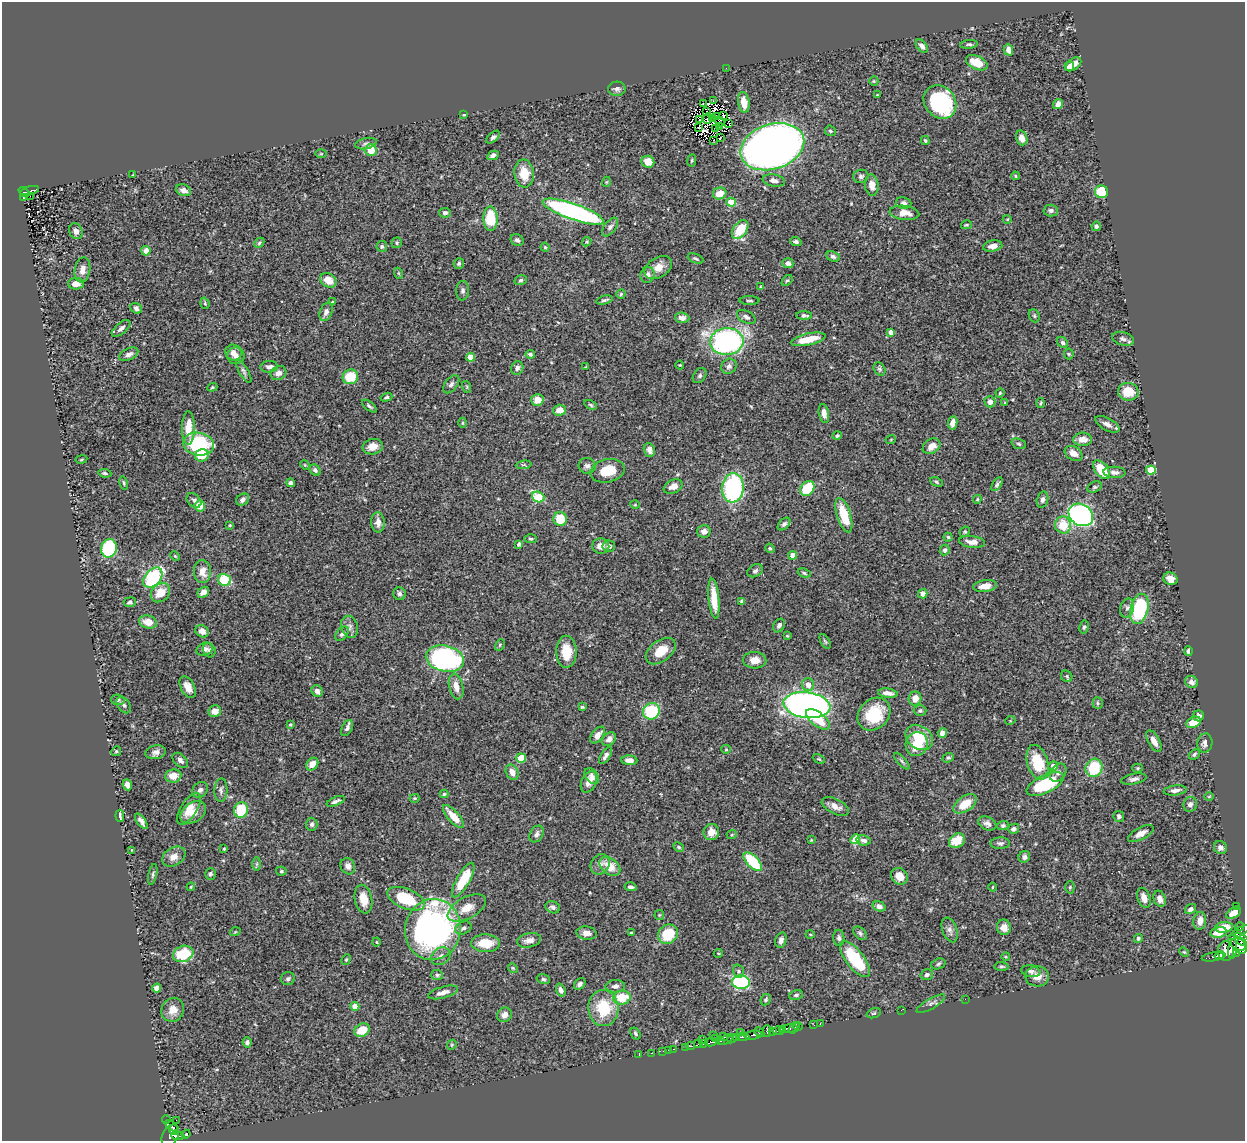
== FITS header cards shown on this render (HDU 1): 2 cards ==
NAXIS1  =                 1243
NAXIS2  =                 1139

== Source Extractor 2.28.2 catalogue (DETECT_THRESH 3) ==
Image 1243 x 1139 px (HDU 1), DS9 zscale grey, 1 PNG px = 1 image px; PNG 1247 x 1143 px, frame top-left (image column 1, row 1139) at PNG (2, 2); each listed source drawn as its Kron ellipse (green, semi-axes under 4 px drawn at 4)
Background 0.438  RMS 0.022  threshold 0.0672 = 3 sigma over >= 5 px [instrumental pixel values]
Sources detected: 451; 3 with non-positive FLUX_AUTO (blend fragments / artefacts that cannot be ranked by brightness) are neither listed nor drawn; the other 448 listed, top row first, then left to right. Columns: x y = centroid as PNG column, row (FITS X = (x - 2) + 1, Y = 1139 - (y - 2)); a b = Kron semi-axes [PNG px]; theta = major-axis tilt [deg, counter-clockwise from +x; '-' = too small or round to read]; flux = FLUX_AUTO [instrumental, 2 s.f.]
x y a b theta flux
969 44 9 4 7 3
922 46 7 5 -51 6.7
1008 50 6 4 -73 8.5
977 63 11 6 -24 25
1073 64 9 5 38 13
1069 66 5 4 - 7.3
726 68 2 2 - 32
874 81 5 4 - 1.6
617 89 9 7 4 5.3
877 95 3 2 - 0.9
713 101 2 2 - 2.6
744 102 10 5 -81 22
940 102 18 15 -49 150
703 104 4 2 - 1.3
1058 104 5 4 - 6.8
707 112 2 2 - 0.76
464 115 3 3 - 1.4
716 116 4 2 - 0.14
723 116 4 3 - 2.2
707 119 5 3 - 1
713 119 3 2 - 2
700 120 2 2 - 0.043
720 121 5 2 - 1.6
729 123 2 2 - 0.46
720 126 2 2 - 1.4
699 128 3 2 - 0.94
715 128 3 2 - 0.78
830 131 5 5 - 2.6
493 137 8 4 41 3.9
720 138 3 2 - 0.74
1022 138 7 5 -72 9.4
713 140 2 2 - 0.55
925 140 4 3 - 1.8
366 143 11 5 13 4.3
772 147 33 22 18 1100
371 150 6 5 - 24
321 154 6 3 1 1.5
493 155 6 4 27 5.7
692 160 6 4 82 1.9
648 162 6 6 - 18
524 173 14 10 -83 28
133 175 3 2 - 1.2
861 176 7 6 - 4
1015 176 4 3 - 1.8
774 181 11 6 -10 7.1
606 182 5 3 - 1.3
872 185 10 7 -82 12
184 190 8 5 -19 7.7
30 191 10 3 14 60
24 192 6 4 -42 60
1101 192 6 6 - 74
720 193 7 6 - 21
30 196 2 2 - 2.1
23 198 3 3 - 10
731 202 4 4 - 40
904 203 8 6 -8 4.6
1051 210 7 6 - 4.6
573 212 32 8 -19 380
445 213 6 5 - 4.7
904 213 15 7 -7 15
490 219 12 7 -87 54
1007 219 4 3 - 1.2
966 225 5 4 - 1.9
1096 226 4 4 - 3.5
610 227 11 6 53 5
740 229 10 6 54 41
76 231 8 6 -64 8.4
517 240 7 5 -31 4.7
587 242 5 4 - 2
796 242 6 4 -19 3.8
259 243 6 4 46 2.4
397 243 5 5 - 2.6
382 246 5 5 - 2.7
993 246 10 5 10 9.4
545 247 4 4 - 2
146 251 5 4 - 10
833 256 7 5 -23 3.6
695 258 8 4 -23 2.8
459 263 5 5 - 3.1
788 263 5 4 - 5.2
658 267 15 10 31 16
82 270 13 7 80 11
398 273 5 3 - 1.5
648 275 8 7 - 7.5
328 280 8 6 -33 20
521 280 6 5 - 2.7
787 280 6 4 42 2
76 284 8 6 1 14
761 287 4 3 - 1.6
463 291 10 6 85 4.2
621 294 4 4 - 2
604 300 8 3 14 3.2
749 301 10 3 0 2.2
333 302 4 3 - 1.7
205 303 6 4 -71 2.1
136 308 6 5 - 4.6
326 312 9 6 68 5.9
804 315 8 4 -2 3.9
1034 316 7 5 -69 2.8
746 317 10 6 -28 5.3
682 318 7 5 -5 7.2
121 328 11 5 40 6.1
891 332 4 4 - 6
808 339 18 5 12 36
1123 339 11 6 -15 5.4
727 341 17 13 5 320
1063 343 6 5 - 3.2
233 353 8 8 - 9.5
129 354 10 6 26 6
530 354 5 4 - 3.3
1069 354 5 5 - 1.9
236 356 8 8 - 9.6
470 357 4 4 - 23
680 365 4 4 - 1.5
729 366 8 7 - 5.7
269 367 8 6 5 6.3
586 367 3 2 - 1.5
517 368 7 6 - 5.1
880 369 7 5 -56 2.9
244 371 13 4 -60 4.5
278 373 8 7 - 7.7
700 376 8 6 53 3.5
350 377 8 7 - 41
451 384 10 6 52 4.7
212 387 5 4 - 1.8
467 387 6 4 -73 1.9
1128 392 10 9 - 29
1000 393 5 4 - 1.6
386 397 6 4 18 2.4
537 400 6 6 - 14
990 402 6 5 - 7.6
1005 403 4 3 - 1.8
1040 403 5 3 - 1.6
591 405 6 3 -28 2
369 406 9 3 -38 2.9
559 410 6 5 - 15
824 413 10 5 -79 9.4
463 423 5 3 - 1.8
953 423 7 4 82 8.7
1107 424 13 6 -29 8.1
188 428 17 6 90 27
837 436 5 4 - 2.9
891 439 5 3 - 1.2
1083 439 9 6 0 12
198 444 15 11 -8 130
1019 444 7 5 -20 2.6
932 446 9 7 33 12
373 447 10 7 12 12
649 450 7 5 -71 6.8
1074 453 9 6 -31 12
202 455 7 6 - 30
81 459 6 3 9 1.6
305 465 5 4 - 1.5
524 465 8 3 5 2.1
587 466 8 8 - 5.4
315 470 6 4 -46 3
1101 470 11 6 -52 46
1151 470 5 4 - 62
608 471 17 11 13 34
1114 472 11 5 -3 6.9
105 473 6 3 -7 2.7
936 482 6 4 -28 2.5
124 483 7 4 -77 2.2
291 483 4 4 - 3.5
997 484 8 4 57 3
673 486 10 6 24 12
1095 487 8 5 26 2.7
733 488 15 10 84 200
807 488 8 6 51 62
538 497 6 5 - 86
977 499 4 4 - 1.6
194 500 8 6 -44 3.7
243 500 7 5 36 5
1042 500 8 5 75 5
635 505 5 3 - 1.2
200 506 5 5 - 19
844 515 18 7 -73 46
1081 515 13 10 -35 450
560 519 7 6 - 37
378 522 10 6 -87 8.7
784 524 7 5 44 3.8
230 525 4 3 - 1.5
1063 525 8 8 - 33
704 531 7 6 - 7.8
965 532 5 4 - 2.1
948 537 4 4 - 2.1
530 539 6 4 -2 2.4
972 542 13 6 -6 11
519 544 4 4 - 4.4
601 546 8 7 - 11
609 546 6 5 - 4.7
109 548 9 7 77 130
770 548 5 4 - 2
945 550 5 5 - 3.9
793 555 4 4 - 15
175 556 5 3 - 1.5
202 571 11 8 -88 15
755 571 8 6 27 3.8
804 573 7 4 -22 2.4
153 578 11 7 48 130
1170 579 7 6 - 10
224 580 6 6 - 61
985 586 12 6 8 15
203 592 6 5 - 8.1
160 593 11 8 44 27
399 594 6 6 - 4.4
923 594 5 4 - 7.8
714 599 20 5 -84 26
742 601 4 3 - 3.1
130 602 6 5 - 3.5
1127 608 9 6 75 5.3
1139 609 15 9 76 130
148 622 9 6 -16 17
779 625 7 5 58 3.9
350 627 11 8 -73 7.1
1084 627 6 4 79 2.7
202 631 7 6 - 8.9
342 634 8 5 50 4.7
787 636 4 3 - 1.4
825 641 8 4 -62 2.4
500 645 6 4 62 1.8
205 649 8 6 21 5.8
209 650 7 6 - 3.9
661 651 17 10 38 28
1189 651 5 3 - 5.7
566 652 16 10 -88 33
445 659 19 13 -13 310
755 660 12 8 -3 14
1067 676 6 5 - 2.4
1191 682 7 5 -30 5.6
808 685 6 6 - 11
456 686 13 7 -77 14
188 687 11 6 -62 12
317 691 6 5 - 7.7
888 693 10 4 -7 8.4
915 698 7 6 - 15
118 700 7 5 -11 2.9
1098 703 5 5 - 2.4
124 705 9 6 -54 3.8
807 705 23 13 -7 720
582 707 3 3 - 2.5
215 711 6 6 - 13
651 711 9 8 - 80
920 711 6 5 - 3.1
874 714 18 14 45 60
1198 716 5 5 - 5.9
818 719 14 7 -38 35
1010 721 5 3 - 1.1
1193 722 8 5 25 22
290 724 3 3 - 2
347 728 8 5 63 4.8
942 733 5 4 - 11
598 735 10 5 51 9.4
919 737 15 11 -36 49
609 739 8 6 41 6.8
1154 741 12 5 -61 11
1205 743 10 7 80 7.2
917 744 12 11 - 33
726 749 5 4 - 1.5
116 751 5 4 - 2.1
156 752 10 7 12 7.8
1194 754 6 4 42 3.1
605 756 9 4 57 5.1
521 758 5 4 - 45
948 758 6 4 19 2.2
819 759 6 4 -25 1.8
180 760 9 6 -43 5.5
629 760 8 5 -4 9.3
902 761 10 4 -48 3.4
1037 762 18 10 -74 51
312 764 7 5 50 13
1053 766 5 4 - 12
1094 768 9 8 - 60
1138 768 5 4 - 1.8
512 772 8 6 -60 12
1058 773 10 7 53 5.9
173 776 8 6 8 17
592 776 9 6 -53 5.8
1134 779 13 5 11 5.6
589 782 11 7 63 11
1045 784 20 9 25 96
127 785 5 4 - 6.6
200 790 8 7 - 5.2
221 790 12 6 88 5.1
1175 790 11 5 7 7.5
444 794 4 4 - 2.1
1209 797 5 3 - 1.3
414 798 5 3 - 2
336 801 10 4 22 4.1
965 804 13 7 35 28
1190 804 7 6 - 6
835 806 15 7 -26 11
189 809 18 8 58 18
241 810 8 7 - 53
193 812 14 9 34 17
120 816 6 3 -85 3.5
453 816 14 5 -49 23
1119 816 5 5 - 3.7
141 821 9 4 -53 5.7
987 823 10 6 -24 6.3
312 824 6 6 - 4.2
1003 826 5 4 - 3
1014 829 5 5 - 3.6
711 832 8 7 - 14
1141 833 14 6 27 9
536 834 9 6 59 6
732 834 5 3 - 1.5
855 839 5 4 - 37
811 840 4 3 - 1.2
864 840 7 5 -8 5.1
957 841 8 6 33 26
1000 843 9 6 2 4.5
679 847 6 4 -28 2.1
1220 848 7 6 - 6.6
224 849 3 2 - 1.5
131 850 3 2 - 0.83
174 857 12 9 32 12
1024 857 6 5 - 5.2
753 862 11 6 -47 78
257 864 7 4 90 2.3
600 864 11 9 50 7.5
348 866 8 7 - 6.7
610 866 12 7 -38 24
281 871 5 4 - 2.1
153 874 10 4 78 3
210 874 6 5 - 3
899 876 9 7 -46 17
463 880 19 6 60 63
191 887 4 3 - 1.4
630 887 6 4 -11 3.7
992 887 4 3 - 1.2
1070 887 6 4 89 2.4
1144 898 10 6 -70 10
363 899 14 8 -78 21
406 899 20 10 -22 73
1160 899 8 6 -69 8.8
879 906 6 5 - 6.5
1236 906 2 2 - 2.1
553 907 7 6 - 4.5
467 908 21 10 29 24
1190 909 6 4 35 3.8
1234 913 8 5 33 13
659 915 5 5 - 1.9
1200 921 9 6 83 11
1004 927 8 7 - 10
1224 927 9 5 7 26
1240 927 4 3 - 9.2
463 928 8 6 24 4.7
433 929 31 28 79 540
950 930 13 7 -69 7.2
235 932 5 3 - 1.3
1218 932 8 5 10 17
1239 932 12 4 30 32
587 933 10 6 -7 9.9
631 933 3 3 - 1.9
860 933 8 5 -46 3.1
668 934 10 9 - 49
810 934 4 3 - 1.4
839 938 8 5 -86 4
1138 938 4 4 - 2.5
1241 939 8 5 -39 190
529 940 12 7 12 9.5
781 940 8 5 74 5.4
376 942 4 3 - 1.1
486 943 14 9 -3 34
1237 943 10 6 -38 260
1241 946 8 5 -85 300
1233 949 10 4 83 260
1226 951 10 8 -89 650
1184 952 5 3 - 1.5
718 953 4 3 - 1.5
1237 953 4 3 - 40
183 954 10 8 18 57
1220 955 5 4 - 140
441 956 10 8 33 6.6
1006 957 4 3 - 1.3
1213 957 11 3 9 86
346 959 5 4 - 2
855 959 21 9 -52 90
938 964 7 5 19 2.8
1001 966 7 4 -5 2.6
513 968 5 4 - 1.9
738 971 7 5 -72 3
1031 971 9 6 -10 5
437 975 6 5 - 2.6
927 975 6 5 - 3.2
1037 976 12 10 -1 13
288 979 7 6 - 3.5
543 979 7 5 -15 2.7
741 982 9 6 -5 190
580 984 7 5 49 4.6
615 986 10 6 3 6.1
157 988 4 4 - 8.2
561 990 7 4 -70 6.3
443 992 15 5 16 9.9
796 995 7 4 14 3.6
622 998 9 7 4 40
965 999 2 2 - 2.8
766 1000 6 5 - 3.1
931 1004 16 5 30 5.6
355 1006 4 4 - 17
603 1008 18 15 -85 61
173 1010 12 11 - 15
901 1010 2 2 - 69
874 1013 7 4 18 2.2
504 1015 8 7 - 8.3
820 1024 3 2 - 8
814 1025 3 2 - 3.2
798 1027 5 3 - 59
794 1028 7 4 52 60
783 1029 4 3 - 88
789 1029 8 4 5 150
362 1030 8 6 27 29
767 1031 5 3 - 51
778 1031 6 4 -3 160
740 1032 3 2 - 17
759 1032 6 3 -45 100
773 1032 3 2 - 23
635 1033 6 4 -58 2.9
714 1035 2 2 - 4.5
753 1035 8 3 8 120
723 1037 3 2 - 28
743 1037 6 3 1 130
737 1038 3 3 - 61
716 1039 3 2 - 23
732 1039 5 3 - 52
703 1040 3 2 - 1.4
725 1040 7 3 30 95
720 1041 3 3 - 71
247 1042 5 4 - 4.4
711 1042 6 3 8 80
698 1044 4 2 - 1.8
703 1044 3 2 - 32
452 1045 5 4 - 2
691 1046 4 3 - 67
685 1047 3 2 - 11
673 1049 3 2 - 17
669 1050 3 2 - 6.8
663 1051 2 2 - 3.9
651 1053 3 2 - 7.1
639 1055 2 2 - 6.9
166 1119 4 3 - 15
176 1120 2 2 - 4.6
171 1126 7 4 -39 150
174 1130 5 3 - 130
186 1134 4 3 - 79
170 1136 12 7 63 320
178 1136 6 2 -2 72
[3 non-positive-flux detections neither listed nor drawn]